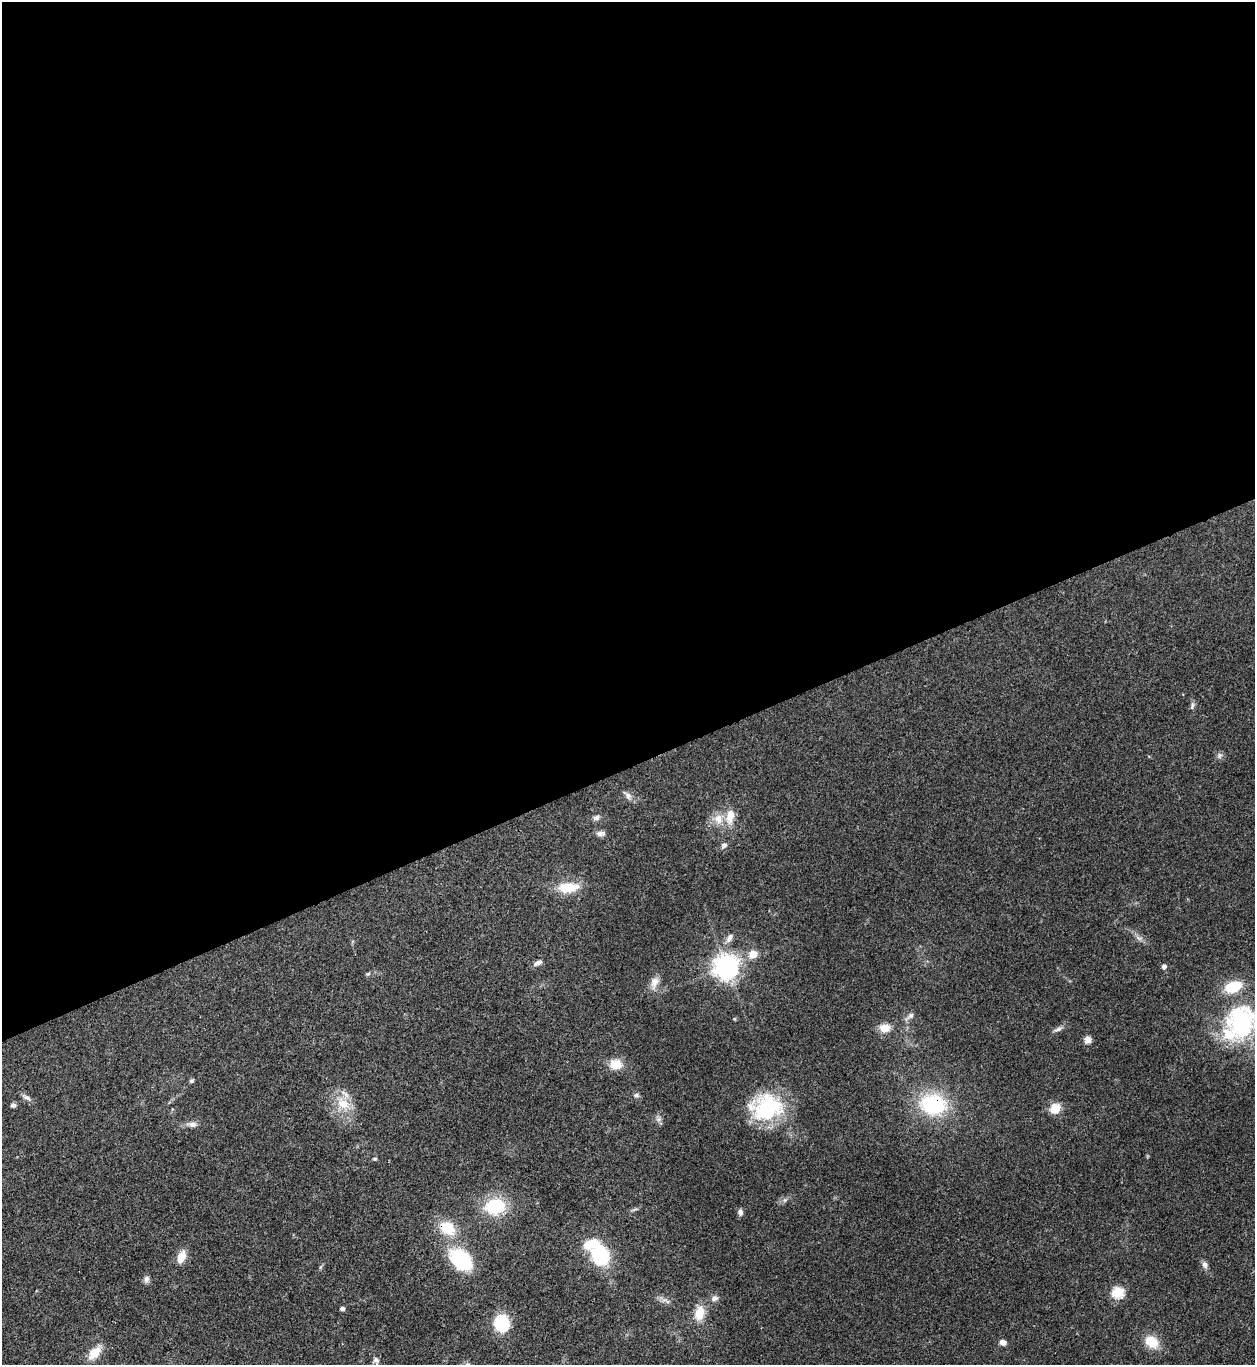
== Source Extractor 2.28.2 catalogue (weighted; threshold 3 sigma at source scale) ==
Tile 2 of 4 x 4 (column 2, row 1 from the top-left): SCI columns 1532-2784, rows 4091-5453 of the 5443 x 5458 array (HDU 1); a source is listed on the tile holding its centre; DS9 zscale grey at full resolution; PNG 1257 x 1367 px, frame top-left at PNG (2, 2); no overlay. Shown black and unused: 56% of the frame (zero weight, under 3 of 4 exposures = <1% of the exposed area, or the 3 px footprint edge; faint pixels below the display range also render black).
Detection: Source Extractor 2.28.2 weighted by HDU 2 'WHT'; one run over the whole footprint, this tile lists its part. Background 0.062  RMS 0.0052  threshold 0.0232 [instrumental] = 3 sigma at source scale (4.5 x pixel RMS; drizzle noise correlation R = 1.50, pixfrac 1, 0.05/0.05 arcsec/px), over >= 5 px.
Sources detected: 56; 1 inside a brighter object's white glare — not listed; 3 inside a brighter listed object's ellipse — not listed separately; the other 52 listed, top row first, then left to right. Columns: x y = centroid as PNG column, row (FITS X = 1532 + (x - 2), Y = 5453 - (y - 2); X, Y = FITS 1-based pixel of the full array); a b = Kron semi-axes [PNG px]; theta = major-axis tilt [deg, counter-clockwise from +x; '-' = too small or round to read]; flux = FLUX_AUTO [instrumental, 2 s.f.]
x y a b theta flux
1192 706 12 5 77 1.5
1219 755 8 7 - 1.5
628 795 12 8 -49 2.5
730 816 21 11 81 8.1
596 818 9 7 15 1.8
718 819 15 13 -71 6.9
601 833 13 7 2 2.2
724 845 9 6 48 1.8
568 887 24 11 5 14
729 938 13 7 62 3
1139 938 11 5 -23 1.9
753 954 5 5 - 13
538 963 11 6 28 2.2
1164 966 5 5 - 2
726 967 8 8 - 510
368 974 7 5 20 0.77
654 982 17 10 72 4.6
910 1016 16 6 41 2.1
1241 1022 40 35 79 69
884 1028 13 10 2 5.9
1058 1029 12 5 18 1.8
1088 1040 10 9 - 2.6
616 1064 16 13 -2 7.2
191 1081 6 5 - 0.94
636 1095 7 5 -14 1.1
26 1097 13 6 -27 2.1
343 1104 20 14 -40 11
933 1104 26 20 -9 45
13 1105 7 5 14 1.2
766 1107 39 30 9 43
1055 1108 10 9 - 8.8
659 1119 8 6 1 1.6
192 1124 14 7 -3 2.8
375 1159 6 4 7 0.62
785 1200 7 5 45 1.1
495 1206 17 13 9 29
740 1212 8 6 -83 1.8
447 1228 20 15 -35 14
600 1255 21 18 -71 30
181 1257 14 8 68 6.8
461 1259 26 18 -41 33
1205 1265 9 7 -72 1.9
146 1279 10 7 -85 1.8
1118 1292 6 6 - 46
714 1298 9 7 16 2
342 1308 4 4 - 1.6
699 1313 19 13 76 8.1
501 1323 17 14 -79 24
1003 1342 6 5 - 3.2
1152 1342 17 12 -38 10
94 1353 19 10 49 8.7
376 1360 11 7 -67 2.2
Overlapping masked pixels (flux is a lower limit): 2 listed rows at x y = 933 1104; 447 1228
Isophote crosses this tile's border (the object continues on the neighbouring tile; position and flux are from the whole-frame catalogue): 1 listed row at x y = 1241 1022